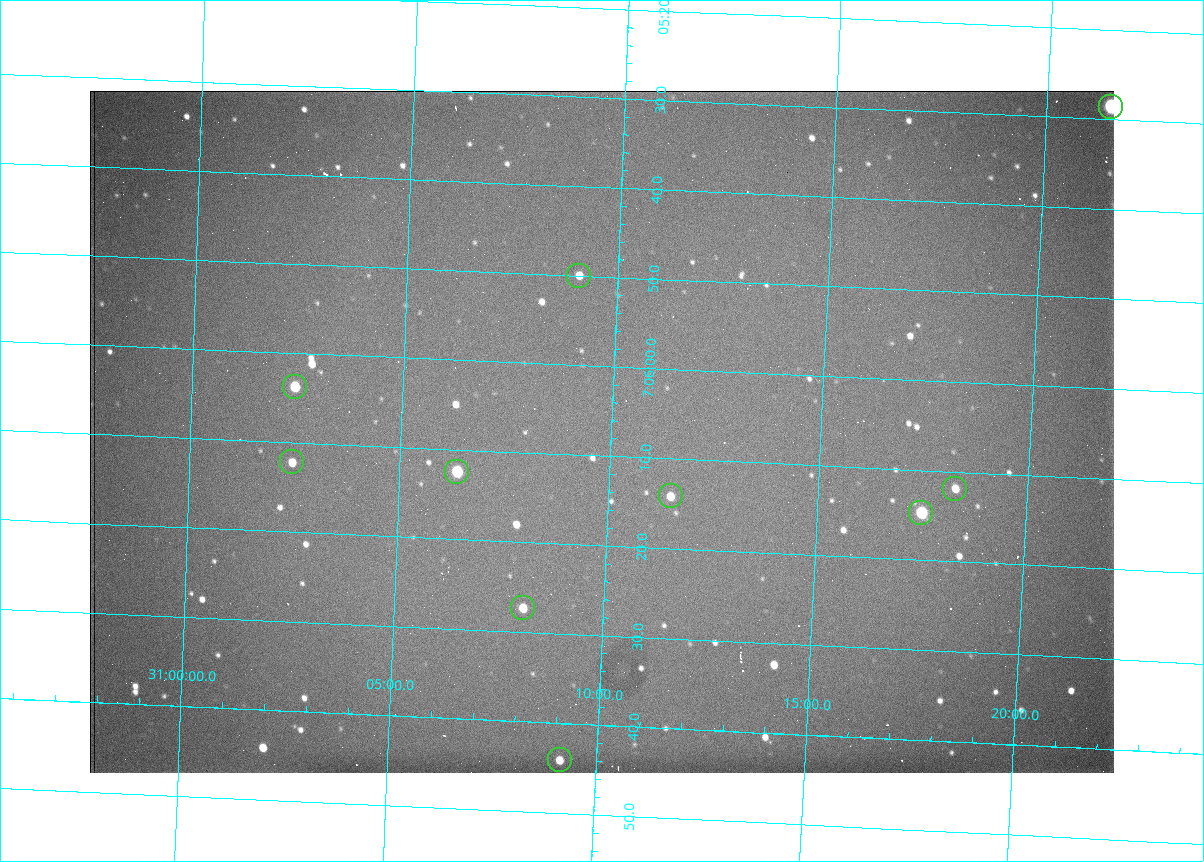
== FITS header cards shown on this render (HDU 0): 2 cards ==
NAXIS1  =                 1024 /fastest changing axis
NAXIS2  =                  682 /next to fastest changing axis

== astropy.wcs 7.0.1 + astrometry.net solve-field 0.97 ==
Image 1024 x 682 px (HDU 0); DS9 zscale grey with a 90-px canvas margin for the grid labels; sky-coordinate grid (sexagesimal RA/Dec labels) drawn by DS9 from the SOLVED WCS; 10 Tycho-2 reference stars matched to detected sources circled (green)
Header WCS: RA---TAN/DEC--TAN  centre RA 07:06:07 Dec +31:10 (106.53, +31.16 deg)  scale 1.43 arcsec/px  FOV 24.4' x 16.3'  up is -93 deg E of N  parity flipped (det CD > 0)
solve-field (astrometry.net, Tycho-2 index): VERIFIED the header's WCS against the Tycho-2 star catalogue (10 matches, 0 conflicts) and refined it, rather than solving blind
Solved WCS: RA---TAN-SIP/DEC--TAN-SIP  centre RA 07:06:07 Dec +31:10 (106.53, +31.16 deg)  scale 1.43 arcsec/px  FOV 24.4' x 16.3'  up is -92 deg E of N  parity flipped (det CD > 0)
The solver's refit moves the header's centre by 0.5 arcsec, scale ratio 0.9987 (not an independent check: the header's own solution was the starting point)
Tycho-2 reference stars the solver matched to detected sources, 10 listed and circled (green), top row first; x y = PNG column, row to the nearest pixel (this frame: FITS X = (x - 90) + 1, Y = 682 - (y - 91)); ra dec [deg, ICRS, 3 dp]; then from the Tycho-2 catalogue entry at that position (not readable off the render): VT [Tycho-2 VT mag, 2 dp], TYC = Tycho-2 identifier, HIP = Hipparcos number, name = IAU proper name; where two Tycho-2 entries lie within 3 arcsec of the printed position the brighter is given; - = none
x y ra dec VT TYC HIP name
1111 107 106.369 +31.359 8.79 2438-636-1 - -
579 276 106.458 +31.151 12.35 2438-728-1 - -
295 387 106.516 +31.041 10.39 2438-398-1 - -
292 462 106.551 +31.041 11.84 2438-663-1 - -
457 472 106.552 +31.106 9.20 2438-180-1 - -
955 489 106.550 +31.305 11.61 2438-184-1 - -
671 496 106.559 +31.192 11.79 2438-1039-1 - -
921 513 106.562 +31.292 10.01 2438-106-1 - -
523 608 106.614 +31.135 11.36 2438-550-1 - -
560 760 106.684 +31.152 11.76 2438-931-1 - -